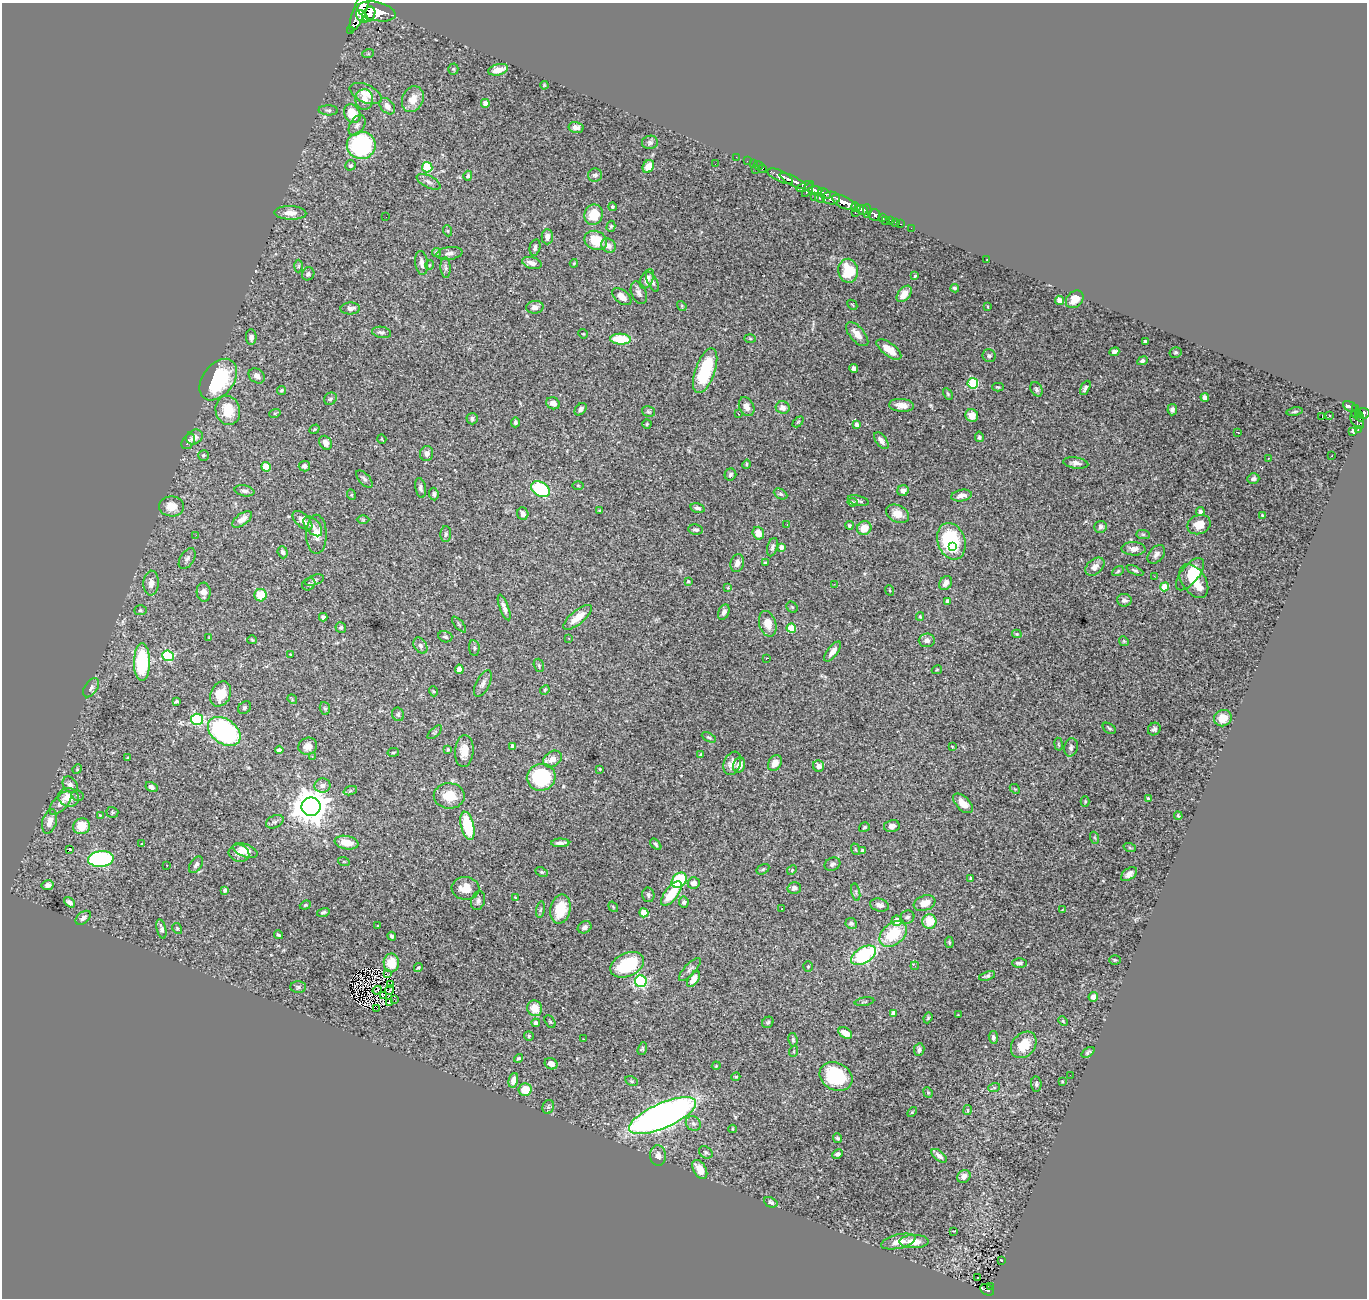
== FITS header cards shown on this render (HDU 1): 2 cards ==
NAXIS1  =                 1365
NAXIS2  =                 1296

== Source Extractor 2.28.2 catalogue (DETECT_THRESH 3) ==
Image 1365 x 1296 px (HDU 1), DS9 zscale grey, 1 PNG px = 1 image px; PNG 1369 x 1300 px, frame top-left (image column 1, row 1296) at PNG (2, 3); each listed source drawn as its Kron ellipse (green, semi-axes under 4 px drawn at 4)
Background 1.85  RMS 0.033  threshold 0.0987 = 3 sigma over >= 5 px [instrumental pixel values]
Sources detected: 441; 1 with non-positive FLUX_AUTO (blend fragments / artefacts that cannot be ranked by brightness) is neither listed nor drawn; the other 440 listed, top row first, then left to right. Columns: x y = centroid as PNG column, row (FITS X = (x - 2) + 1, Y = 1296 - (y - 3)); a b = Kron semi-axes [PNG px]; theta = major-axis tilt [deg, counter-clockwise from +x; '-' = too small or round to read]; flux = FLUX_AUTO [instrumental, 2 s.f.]
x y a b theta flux
360 10 23 6 68 7300
376 11 19 9 -12 8200
369 14 8 6 58 3300
362 16 7 5 -49 2100
350 30 3 2 - 25
368 54 6 4 18 2.5
453 69 5 5 - 3.2
498 70 10 5 13 23
544 85 4 3 - 1.9
366 93 17 9 -24 25
364 99 10 9 - 19
413 99 13 10 65 27
485 103 4 4 - 13
387 106 9 6 -48 14
328 110 10 5 -1 5.1
352 114 10 7 -61 49
357 125 11 7 58 9.6
576 128 7 5 -12 10
650 142 8 6 10 6.6
361 145 14 13 - 290
736 157 2 2 - 24
747 161 2 2 - 24
715 164 2 2 - 2.6
753 164 2 2 - 24
350 165 5 5 - 4.3
648 166 7 5 60 26
758 166 5 2 - 42
427 167 5 5 - 110
755 169 3 2 - 120
762 169 4 3 - 79
595 175 7 6 - 7.1
468 176 5 4 - 4.1
780 176 14 5 -25 2800
793 181 15 4 -27 2800
429 182 13 6 -27 9.2
805 186 9 4 23 790
808 190 8 3 57 1000
815 190 7 4 -3 1400
824 193 7 3 -32 670
814 196 2 2 - 36
820 198 5 3 - 310
831 198 9 6 -3 2000
844 202 13 5 -25 4400
612 207 4 4 - 3.1
856 207 5 4 - 1100
862 210 5 4 - 1700
867 211 7 3 -88 770
290 213 16 7 -1 20
855 213 3 2 - 63
594 215 10 9 - 44
874 215 6 5 - 820
386 217 2 2 - 38
882 218 4 3 - 300
886 221 3 2 - 21
891 221 4 3 - 110
896 222 3 2 - 38
901 224 3 2 - 44
611 226 6 4 74 2.9
911 228 2 2 - 14
448 231 5 3 - 2.8
547 237 7 5 -90 11
596 240 11 9 -23 59
608 246 8 6 -42 13
535 247 8 5 77 6.6
436 252 4 4 - 3.3
449 253 13 6 8 9.8
987 260 2 2 - 1.3
422 263 12 6 -84 11
532 263 10 5 -15 15
574 263 4 4 - 2.1
430 265 5 3 - 1.7
298 266 6 4 88 3.2
446 268 10 5 -87 5.9
848 271 12 10 -82 84
308 274 7 6 - 5.9
915 276 3 2 - 2.3
647 279 10 6 65 14
652 282 11 4 -63 6.8
955 288 4 4 - 4.7
639 293 12 7 -68 9.3
904 294 9 6 51 23
622 297 11 6 -38 20
1075 299 10 7 44 19
1060 300 5 4 - 11
852 305 6 3 -46 1.9
682 306 5 4 - 2.4
535 307 9 6 5 10
988 307 4 2 - 1.4
350 308 10 6 3 11
381 332 10 5 -9 6.3
583 334 5 4 - 2.2
857 334 15 7 -48 22
251 337 8 5 -89 9.9
621 339 10 5 -3 76
750 339 6 4 -2 2.5
1146 342 3 3 - 5.7
889 349 14 6 -37 28
1114 352 5 4 - 6
1175 352 6 5 - 3.8
989 356 6 6 - 5.6
1142 361 5 4 - 4.4
853 368 4 4 - 7.1
705 371 23 9 71 110
257 376 9 7 -35 13
218 380 23 15 53 180
973 383 5 5 - 160
998 387 5 4 - 2.9
1085 388 8 4 62 6.5
1036 389 7 5 -60 5.6
281 390 5 4 - 3.1
948 394 6 4 -60 3.2
1205 397 4 4 - 12
330 399 7 5 42 5
553 403 7 5 -25 12
902 405 12 6 -4 19
1350 406 7 4 -28 530
747 407 10 7 -62 13
783 408 7 6 - 14
581 409 7 5 46 6.1
1355 409 4 3 - 360
228 410 15 12 -76 59
1172 410 5 5 - 6.6
1295 411 8 3 9 3.7
648 412 7 5 -17 3.6
275 413 6 3 18 3.1
1355 413 4 2 - 130
1363 413 6 5 - 820
738 414 3 2 - 6.7
972 415 6 6 - 22
1322 416 3 2 - 20
1329 416 3 3 - 2.8
1359 416 5 2 - 360
472 419 6 5 - 5.7
1357 420 10 6 -67 1100
515 422 5 4 - 4.7
798 422 6 4 45 2.5
647 424 4 4 - 2.8
857 425 4 3 - 7.6
314 429 5 4 - 2.9
1358 429 3 2 - 70
1353 431 4 3 - 5
1238 433 3 2 - 3.5
194 437 8 7 - 16
979 437 5 4 - 4.3
382 439 5 2 - 1.7
881 441 10 5 -53 12
188 442 8 5 55 5.8
326 443 7 5 -58 12
427 454 7 6 - 11
203 455 5 5 - 3.7
1332 456 3 2 - 2.6
1268 458 3 2 - 3
1076 463 13 5 -8 11
746 464 5 4 - 3.6
304 466 6 5 - 7.2
266 467 5 4 - 67
730 475 6 5 - 5.6
364 479 10 5 -48 6.3
1253 479 6 5 - 8.2
578 485 6 4 -2 2.3
421 488 10 5 -80 7.3
540 489 10 7 -33 140
244 491 10 5 -11 7.4
903 491 5 5 - 8.3
434 494 6 4 -84 5.2
780 494 7 5 -26 4.6
352 495 5 3 - 2.1
961 496 10 5 11 14
858 501 11 5 -14 5.9
852 502 5 3 - 3.6
172 506 12 10 0 29
697 508 7 4 -14 6.7
600 511 3 2 - 2.4
1200 511 4 4 - 6.1
523 514 6 5 - 10
898 514 12 8 -26 21
1262 515 3 3 - 2.6
242 519 11 5 35 17
302 520 12 6 -43 17
363 520 6 4 0 2.6
787 524 3 2 - 2.8
849 525 4 4 - 3.3
1199 525 12 9 22 27
313 526 12 7 -49 12
1101 527 6 6 - 7.2
864 528 7 6 - 34
696 530 7 5 -7 5.2
758 533 6 5 - 26
316 534 19 10 90 25
446 534 8 5 88 5.6
1143 534 7 4 -1 4
196 535 3 2 - 6.4
951 541 19 13 -71 170
772 547 9 5 74 5.7
781 547 4 4 - 9.4
953 547 3 3 - 14
1134 549 12 6 -3 14
283 552 6 5 - 8
1156 554 10 7 50 9.5
187 559 11 7 59 8
737 563 9 6 73 11
766 563 4 3 - 3.7
1095 567 11 7 42 14
1135 570 9 4 -25 4.4
1118 571 6 4 32 3.6
1190 574 19 9 51 46
1154 576 3 2 - 3.5
315 580 10 5 20 5
688 581 3 3 - 2.6
1194 581 19 11 -55 63
151 583 12 7 87 19
946 583 8 5 56 12
309 584 7 5 33 5.3
834 584 2 2 - 8.5
1165 587 4 4 - 77
728 588 4 2 - 1.6
889 590 5 3 - 2.1
204 592 9 7 -86 14
261 595 6 6 - 50
1124 600 7 6 - 7.3
948 601 4 3 - 11
504 607 13 4 -69 11
792 607 6 5 - 3.5
140 610 6 5 - 3.6
724 612 8 5 66 9.5
920 616 4 4 - 2.6
323 617 4 4 - 5.5
578 617 17 7 39 31
459 624 10 3 -50 3.2
768 624 13 8 -74 30
341 627 5 5 - 4.6
791 628 5 4 - 86
1017 634 5 3 - 2.9
445 637 7 5 -17 5
209 638 4 3 - 1.7
569 638 4 3 - 2.4
252 640 5 4 - 2.5
927 640 8 7 - 10
1124 641 5 4 - 2.4
420 646 8 6 -58 7.8
474 648 8 5 -83 4.4
833 651 12 5 52 14
290 655 3 3 - 2.8
168 656 6 5 - 160
767 658 2 2 - 1.3
142 662 19 8 89 150
539 665 7 5 -72 3.6
459 669 4 4 - 22
937 670 5 4 - 2.3
483 684 15 6 63 9.9
91 688 11 6 56 7.5
545 690 5 4 - 2.7
433 691 5 3 - 1.9
221 694 13 10 63 41
292 699 5 4 - 2.1
176 701 4 3 - 3.4
244 708 7 5 47 4.3
325 708 6 5 - 3.6
398 714 7 6 - 4.7
1223 718 9 8 - 33
197 719 6 5 - 230
1109 728 7 4 -34 4.1
1154 729 7 5 45 5.9
224 731 18 12 -36 320
435 732 9 4 43 3.3
709 737 8 3 -29 3.6
1059 744 6 3 -80 2.7
308 746 9 8 - 19
952 746 3 2 - 1.8
513 747 4 4 - 15
1071 747 9 6 77 6.9
448 749 4 3 - 2.6
279 750 4 4 - 8.2
464 751 16 9 85 30
393 752 6 3 8 2.5
701 754 4 3 - 2.6
312 756 3 3 - 2.6
128 758 3 2 - 2.4
552 759 10 7 35 17
732 763 12 8 67 19
775 763 8 6 57 20
739 765 8 6 77 15
818 766 6 5 - 13
77 769 5 4 - 2.4
600 769 3 3 - 1.7
541 777 14 13 - 200
70 785 9 7 -59 9.6
322 785 8 7 - 10
152 787 6 4 -30 7.4
1015 789 6 4 -42 2.4
350 791 7 4 18 3.6
77 795 6 5 - 4.6
449 796 15 13 -1 42
69 797 10 9 - 33
1148 798 4 3 - 4
1085 801 5 4 - 2.7
61 803 14 7 47 15
963 803 12 6 -45 20
311 807 9 9 - 5100
112 812 6 5 - 3.5
100 815 3 3 - 1.7
1178 816 4 3 - 2.4
49 821 12 7 76 18
275 822 9 6 24 7
81 826 8 8 - 43
467 826 14 6 -76 99
892 826 8 6 11 8
864 827 5 4 - 3.9
1095 838 6 4 -70 3.3
346 843 12 6 -10 30
560 843 9 3 0 7.9
142 844 3 2 - 3.7
656 844 7 4 -46 3.1
1130 848 6 4 -19 2.6
855 849 6 3 -71 2
69 850 3 3 - 21
245 850 13 6 -21 19
863 851 4 3 - 5
239 853 10 8 -16 15
101 859 13 8 4 350
344 862 6 4 -18 2.3
832 864 8 6 25 5.9
167 865 3 2 - 4.6
196 865 9 6 57 8
763 869 7 4 31 3.3
792 870 5 4 - 2.7
542 872 6 4 -25 3.1
1129 874 9 5 37 11
971 878 3 3 - 3.4
679 880 8 6 45 140
694 883 6 5 - 14
47 885 6 5 - 9.5
465 888 14 11 -8 38
794 888 6 6 - 8
225 890 4 3 - 6.4
856 892 9 3 -77 3.8
671 893 14 6 52 69
648 895 7 6 - 5.6
515 897 4 3 - 1.5
478 901 9 6 70 7.7
69 902 6 4 -39 7.2
684 902 6 5 - 5.5
925 903 11 7 19 29
305 905 5 4 - 3
879 905 9 6 -15 10
613 907 6 3 -54 2.1
560 909 15 10 77 62
782 909 3 2 - 3.8
541 910 8 4 81 4.2
1062 910 4 2 - 1.3
323 912 6 4 15 4.5
644 913 4 4 - 58
907 917 7 6 - 6.4
83 918 9 5 40 9
897 921 5 5 - 38
929 921 7 7 - 52
851 923 6 5 - 6.8
378 926 3 3 - 2.4
585 927 7 5 30 7.8
177 928 6 4 -58 3.2
161 929 10 4 -77 6.6
893 934 15 10 39 99
278 935 5 4 - 3.9
392 936 4 3 - 4.6
949 942 6 4 -83 3.1
864 955 14 7 31 220
1115 960 6 4 -2 2.8
391 963 9 7 -90 26
1019 963 7 4 -2 6.9
627 965 18 11 24 130
915 966 4 2 - 4.9
808 967 5 5 - 3.4
418 968 4 4 - 3.7
690 969 15 5 47 7.5
387 974 2 2 - 2.1
987 976 8 4 18 5
693 979 9 5 57 20
641 981 6 6 - 340
390 985 4 2 - 1
298 987 8 6 -1 5
377 990 5 2 - 2
390 990 5 2 - 1.7
384 996 3 2 - 2.2
1093 997 5 4 - 8.9
394 999 3 2 - 2.3
389 1002 3 2 - 2.4
864 1002 10 3 10 2.3
377 1008 2 2 - 55
535 1008 8 7 - 33
894 1013 4 4 - 13
958 1015 2 2 - 1.4
928 1018 5 4 - 2.8
550 1021 7 4 -61 3.4
1063 1021 5 3 - 2.2
768 1022 6 5 - 3.7
536 1023 4 4 - 8.4
845 1033 7 5 -32 23
529 1036 5 4 - 3.9
993 1037 6 4 -83 6.2
583 1039 2 2 - 1.1
793 1040 7 4 -80 3.8
1024 1045 15 11 49 47
642 1049 6 4 72 3.4
919 1050 6 5 - 5.7
794 1051 5 3 - 1.9
1088 1052 7 4 35 4.7
518 1058 5 3 - 3.2
551 1064 6 5 - 13
716 1066 4 3 - 1.9
1070 1075 2 2 - 5.9
736 1077 4 3 - 2.7
836 1077 17 13 -27 160
513 1080 7 4 77 15
631 1081 7 4 -27 3.2
1062 1082 4 3 - 2.3
1036 1084 7 5 -84 5.1
994 1088 6 4 18 2.5
525 1090 6 6 - 40
928 1092 5 4 - 3.2
548 1107 7 5 67 4.6
968 1110 5 4 - 6.1
912 1112 6 3 46 2.3
662 1116 36 12 24 1600
693 1123 8 7 - 7.2
732 1129 4 3 - 2.1
837 1138 5 4 - 4.3
706 1152 7 5 -33 4.3
838 1154 5 4 - 6.1
658 1156 10 8 -82 12
939 1156 9 5 -38 8
700 1169 10 6 -60 27
964 1176 7 6 - 10
771 1202 7 4 -23 5.4
953 1231 3 2 - 1.5
898 1241 17 7 13 24
914 1241 14 6 1 29
1001 1260 3 2 - 1.8
978 1278 3 2 - 7.8
990 1286 3 2 - 43
987 1290 7 5 -30 330
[1 non-positive-flux detection neither listed nor drawn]